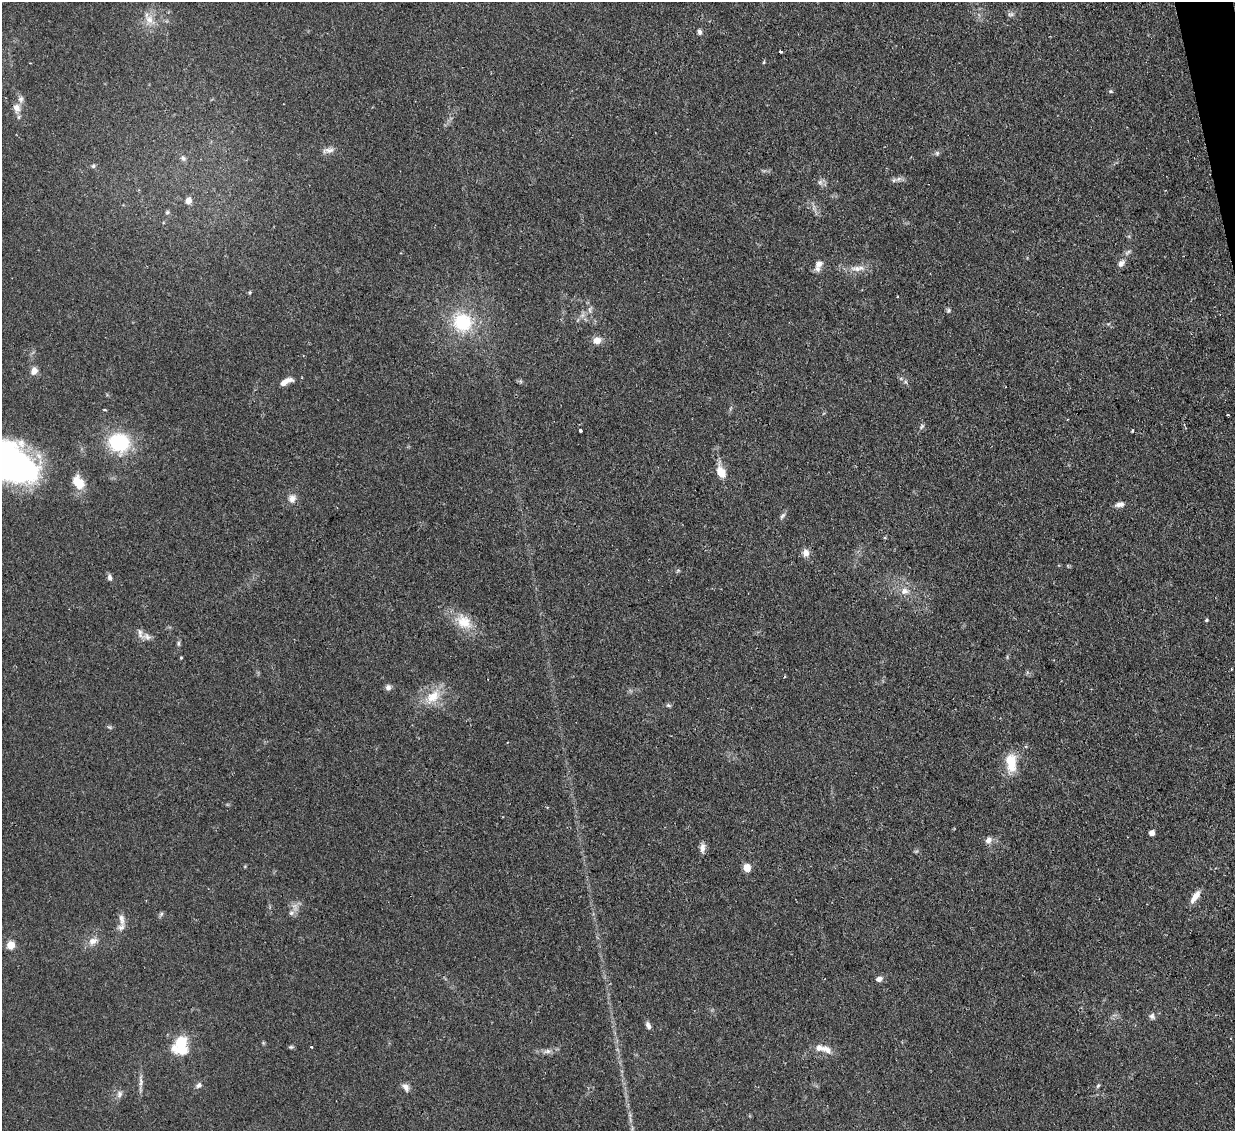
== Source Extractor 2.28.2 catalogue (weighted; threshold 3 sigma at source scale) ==
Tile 10 of 4 x 4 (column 2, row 3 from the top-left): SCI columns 1233-2465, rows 1385-2513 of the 4931 x 4910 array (HDU 1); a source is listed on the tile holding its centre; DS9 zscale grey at full resolution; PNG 1237 x 1133 px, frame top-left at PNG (2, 2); no overlay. Shown black and unused: <1% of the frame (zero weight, under 2 of 3 exposures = <1% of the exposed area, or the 3 px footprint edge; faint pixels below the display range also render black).
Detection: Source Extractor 2.28.2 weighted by HDU 2 'WHT'; one run over the whole footprint, this tile lists its part. Background 0.0828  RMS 0.0061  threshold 0.0275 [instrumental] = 3 sigma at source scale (4.5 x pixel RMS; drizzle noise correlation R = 1.50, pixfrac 1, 0.05/0.05 arcsec/px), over >= 5 px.
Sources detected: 84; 1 too faint to see at this stretch — not listed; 4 inside a brighter listed object's ellipse — not listed separately; the other 79 listed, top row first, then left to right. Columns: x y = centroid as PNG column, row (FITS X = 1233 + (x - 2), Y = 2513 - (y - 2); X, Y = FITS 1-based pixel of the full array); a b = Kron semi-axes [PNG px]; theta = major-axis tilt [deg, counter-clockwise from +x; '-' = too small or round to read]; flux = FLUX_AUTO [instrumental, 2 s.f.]
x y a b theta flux
1011 14 9 5 -2 1.6
149 19 15 11 -86 7.2
699 32 7 5 -77 1.5
780 52 3 3 - 1.5
764 62 5 3 - 0.62
30 63 2 2 - 0.43
1110 91 6 5 - 1
16 108 12 9 -79 5
328 150 17 7 9 3.7
937 153 7 6 - 1.2
183 158 9 6 -46 1.9
93 166 6 5 - 1.3
898 179 10 5 36 2
820 182 7 6 - 1.8
188 200 7 6 - 4.4
167 212 6 5 - 1.1
1128 252 11 4 40 1.8
1121 263 12 8 51 3.1
819 264 13 9 45 4.3
857 269 19 7 -1 5.5
249 292 5 4 - 0.81
590 310 9 4 -81 1.7
948 310 6 6 - 1.2
462 322 21 20 - 35
1108 324 5 5 - 0.79
597 340 10 9 - 4.7
34 371 11 8 72 3.7
286 382 19 7 26 5.6
905 382 6 4 18 0.94
104 410 3 3 - 0.96
1228 415 3 2 - 0.65
921 426 9 5 49 1.3
580 430 3 3 - 4.2
1132 431 3 3 - 0.61
119 443 21 19 -21 42
6 462 52 31 -22 300
721 472 16 9 -72 9.2
78 483 15 11 -61 12
292 498 12 10 65 4.1
1120 504 11 7 12 3.1
782 516 11 5 55 1.7
806 553 10 8 83 3.9
110 577 9 6 -78 1.9
905 591 12 10 10 5.2
1207 620 5 4 - 0.83
464 622 25 17 -38 15
147 637 13 7 -5 3.3
178 643 7 5 89 1.2
181 658 4 3 - 0.59
1231 669 3 2 - 0.64
388 687 8 7 - 2.1
433 697 27 15 40 15
668 705 7 5 -18 1.1
109 727 8 5 -26 1.1
1011 763 26 14 -84 15
1152 833 5 5 - 3.4
988 840 9 8 - 3.3
702 848 12 7 88 3.3
747 868 8 8 - 5.4
1195 896 17 7 56 6.1
291 913 9 6 15 2.1
161 914 7 4 46 1.2
122 919 17 7 -79 4
93 941 14 10 25 5
11 945 9 9 - 5.7
879 979 9 7 17 2.7
1152 1016 8 7 - 2.2
648 1026 10 5 -70 2.4
181 1045 20 15 74 24
291 1047 7 4 0 1
311 1047 3 2 - 0.78
827 1050 16 9 -30 5.1
547 1051 14 6 10 3.3
141 1081 20 6 -89 3.4
199 1085 9 6 48 1.9
1098 1086 7 4 62 0.96
406 1087 12 7 -55 3.2
119 1094 10 8 78 2.7
632 1128 9 3 85 1.6
Isophote crosses this tile's border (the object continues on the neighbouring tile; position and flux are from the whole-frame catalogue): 1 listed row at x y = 6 462